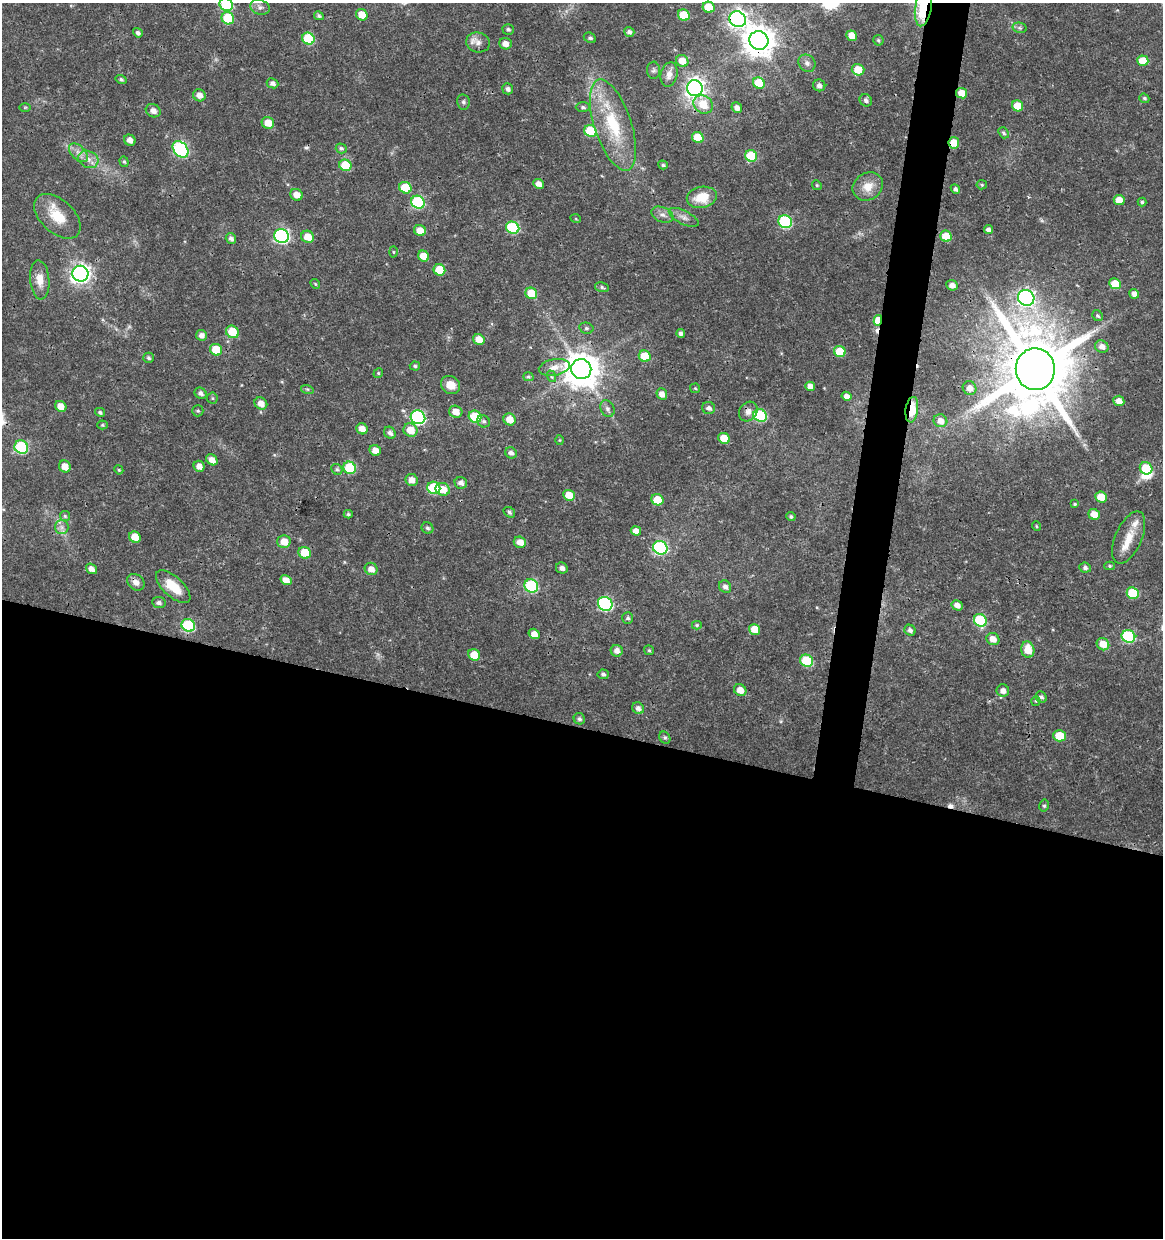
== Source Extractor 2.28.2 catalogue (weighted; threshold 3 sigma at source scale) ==
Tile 14 of 4 x 4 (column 2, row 4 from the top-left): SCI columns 1444-2604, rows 1-1236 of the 5147 x 4948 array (HDU 1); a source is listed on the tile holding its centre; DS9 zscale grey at full resolution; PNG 1165 x 1240 px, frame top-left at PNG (2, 3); each listed source drawn as its Kron ellipse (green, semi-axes under 4 px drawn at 4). Shown black and unused: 44% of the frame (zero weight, under 3 of 4 exposures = <1% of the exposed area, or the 3 px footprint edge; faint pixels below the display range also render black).
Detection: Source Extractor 2.28.2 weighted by HDU 2 'WHT'; one run over the whole footprint, this tile lists its part. Background 0.0216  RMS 0.002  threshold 0.00884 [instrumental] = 3 sigma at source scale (4.5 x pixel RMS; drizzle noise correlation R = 1.50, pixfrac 1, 0.0396/0.0396 arcsec/px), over >= 5 px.
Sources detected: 222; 1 too faint to see at this stretch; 1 inside a brighter object's white glare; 3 cosmic-ray / hot-pixel residue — neither listed nor drawn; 2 inside a brighter listed object's ellipse — not listed separately; the other 215 listed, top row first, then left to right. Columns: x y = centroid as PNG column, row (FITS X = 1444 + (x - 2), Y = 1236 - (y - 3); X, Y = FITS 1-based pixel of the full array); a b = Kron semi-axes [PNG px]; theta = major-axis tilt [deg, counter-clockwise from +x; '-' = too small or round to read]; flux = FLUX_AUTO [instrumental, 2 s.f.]
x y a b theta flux
226 4 7 6 - 15
260 7 10 7 -19 0.85
709 7 6 5 - 5.8
923 8 19 8 80 15
362 15 6 5 - 2.9
684 15 6 5 - 5.9
319 16 5 4 - 0.38
228 18 6 6 - 8.5
738 19 8 7 - 87
1020 28 7 5 -12 0.44
508 29 6 5 - 0.37
629 32 5 4 - 0.62
138 33 5 4 - 0.51
852 36 5 5 - 2.9
590 38 6 5 - 0.44
308 39 6 5 - 13
759 40 10 9 - 320
878 40 5 5 - 0.33
478 42 12 10 -14 1.4
505 44 6 5 - 1.5
682 61 6 5 - 2.3
1143 61 6 5 - 3.9
807 63 9 8 - 0.84
654 70 8 6 -87 0.49
858 70 6 5 - 3.6
669 74 12 8 78 1.3
121 79 5 4 - 0.39
272 83 6 5 - 0.74
759 83 6 5 - 6.3
819 85 6 6 - 0.82
695 88 8 7 - 110
508 89 6 5 - 0.73
962 93 6 5 - 2.6
199 95 6 6 - 1.5
1144 98 5 4 - 0.36
866 100 6 5 - 0.64
463 102 8 6 -80 0.46
703 104 10 8 -36 3.7
1017 106 6 5 - 4.4
25 107 6 4 1 0.2
583 107 7 5 -1 0.42
737 108 6 5 - 1
153 111 8 6 -28 1.2
268 123 6 6 - 2.6
613 125 47 18 -72 12
590 131 6 5 - 9.5
1003 133 6 4 -51 0.38
698 137 6 5 - 5.1
130 140 6 5 - 1.2
954 143 6 5 - 3.3
341 148 5 5 - 0.42
180 149 9 6 -48 36
78 153 11 7 -45 1.2
751 156 6 5 - 9.1
88 159 10 8 -24 1.4
124 162 5 4 - 0.32
345 165 6 5 - 7.2
663 165 5 4 - 0.4
539 184 5 5 - 1.4
817 185 5 4 - 0.25
982 185 5 4 - 0.27
868 186 16 13 31 2.8
405 188 6 5 - 6.4
955 189 5 4 - 0.55
296 195 6 5 - 2
702 197 15 10 11 4.5
1119 200 5 5 - 2.3
418 202 7 6 - 20
1142 202 4 4 - 0.27
662 215 11 7 -22 1
57 216 28 16 -43 5.3
684 217 16 6 -26 1.2
576 219 5 3 - 0.17
785 222 7 6 - 23
513 228 7 6 - 16
989 230 5 4 - 0.83
420 231 6 5 - 2.4
281 236 7 7 - 39
946 236 6 5 - 4.6
308 237 6 6 - 2.9
231 239 5 5 - 0.79
393 252 5 3 - 0.21
424 256 6 5 - 3.2
439 270 6 5 - 4.8
80 274 8 8 - 100
40 280 19 9 -85 2.4
315 284 5 4 - 0.24
1115 284 6 5 - 4.1
952 285 6 5 - 1.2
602 287 7 4 -13 0.43
531 293 6 5 - 5
1134 294 5 4 - 1.1
1026 298 8 7 - 55
1098 316 6 5 - 0.33
878 320 5 4 - 5.3
586 328 7 5 -14 0.39
232 332 7 6 - 4.6
681 333 4 4 - 0.58
201 335 5 5 - 1
479 339 6 5 - 2.5
1102 347 7 6 - 1.2
216 350 6 5 - 5.2
840 351 6 5 - 6.2
645 356 6 5 - 5.4
148 358 5 5 - 0.41
415 366 5 4 - 0.35
554 367 16 8 11 1.8
581 369 10 10 - 450
1035 369 21 19 -86 2300
378 373 5 4 - 0.29
551 376 6 4 -72 0.29
528 377 5 4 - 0.3
451 385 10 8 -37 2.2
810 386 5 4 - 1.5
695 388 5 5 - 0.24
970 388 7 6 - 1.4
307 389 6 4 -17 0.28
200 393 6 5 - 0.64
662 394 6 5 - 1.2
847 396 5 4 - 1.2
212 398 6 5 - 0.29
1119 401 5 5 - 1.4
261 404 7 5 -40 1.6
61 406 6 5 - 2.1
709 408 6 6 - 0.8
607 409 9 6 -64 0.68
912 410 13 6 82 6.4
198 411 5 5 - 0.31
748 411 10 8 52 1.1
100 412 5 4 - 0.41
456 412 7 6 - 2.1
760 415 7 6 - 18
418 417 7 6 - 31
475 417 6 6 - 10
510 419 6 6 - 2.4
483 421 6 6 - 0.45
940 421 7 6 - 1.7
102 425 5 4 - 0.25
362 429 6 5 - 1.7
410 430 7 6 - 3
390 433 6 5 - 0.77
724 438 6 5 - 3.4
560 440 5 3 - 0.18
21 447 7 6 - 20
375 450 6 5 - 1.7
511 453 6 5 - 0.65
212 460 6 5 - 1.5
199 466 5 5 - 1.2
65 467 6 5 - 1.9
350 468 6 6 - 9.6
1146 468 6 6 - 6.4
337 469 6 5 - 0.34
119 470 5 3 - 0.19
412 480 6 6 - 1.5
461 483 6 6 - 0.86
434 488 7 6 - 12
443 489 7 6 - 2.8
569 495 6 5 - 2.9
1101 497 6 5 - 3.6
657 500 6 5 - 4.8
1075 504 3 3 - 0.26
509 512 6 5 - 0.39
348 514 4 3 - 0.31
1094 514 6 5 - 2.2
65 516 5 5 - 0.31
791 517 4 4 - 0.38
1036 526 5 3 - 0.17
62 527 7 6 - 0.78
427 528 6 5 - 0.43
636 531 5 4 - 1.3
135 537 6 5 - 2.8
1129 537 28 13 66 3.7
284 542 7 6 - 2.7
520 542 6 5 - 1.8
660 548 7 6 - 28
305 553 6 5 - 4.8
1110 566 5 4 - 0.28
562 568 6 5 - 0.89
1085 568 6 5 - 0.55
91 569 6 5 - 1.1
371 569 6 6 - 1.4
286 580 6 5 - 1.7
136 582 9 7 -40 1.1
531 586 7 6 - 21
173 587 21 10 -43 4.3
725 587 6 5 - 0.79
1133 593 6 5 - 8.9
159 603 7 5 -7 0.59
605 604 7 6 - 34
957 605 6 5 - 1.3
628 618 6 5 - 0.43
980 620 7 6 - 15
188 625 7 6 - 17
697 625 5 4 - 0.3
755 629 6 5 - 3.5
910 630 6 5 - 0.69
534 634 5 5 - 1.5
1128 636 7 6 - 20
993 639 7 6 - 1.8
1103 644 7 6 - 2.9
649 650 5 5 - 0.28
1028 650 8 6 -81 3.2
617 651 6 5 - 1.1
474 655 6 5 - 3.7
807 661 6 6 - 12
603 674 5 5 - 0.5
740 690 6 5 - 1.9
1003 691 6 6 - 1.1
1041 697 6 5 - 0.56
1036 701 5 4 - 0.23
638 708 6 5 - 0.81
579 719 6 5 - 0.49
1059 736 6 5 - 5.3
665 738 6 5 - 0.36
1044 806 6 5 - 0.35
Overlapping masked pixels (flux is a lower limit): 9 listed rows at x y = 923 8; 738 19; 759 40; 962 93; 954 143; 878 320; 1035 369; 912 410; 136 582
Isophote crosses this tile's border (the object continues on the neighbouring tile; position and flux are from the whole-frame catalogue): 2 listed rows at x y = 226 4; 923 8